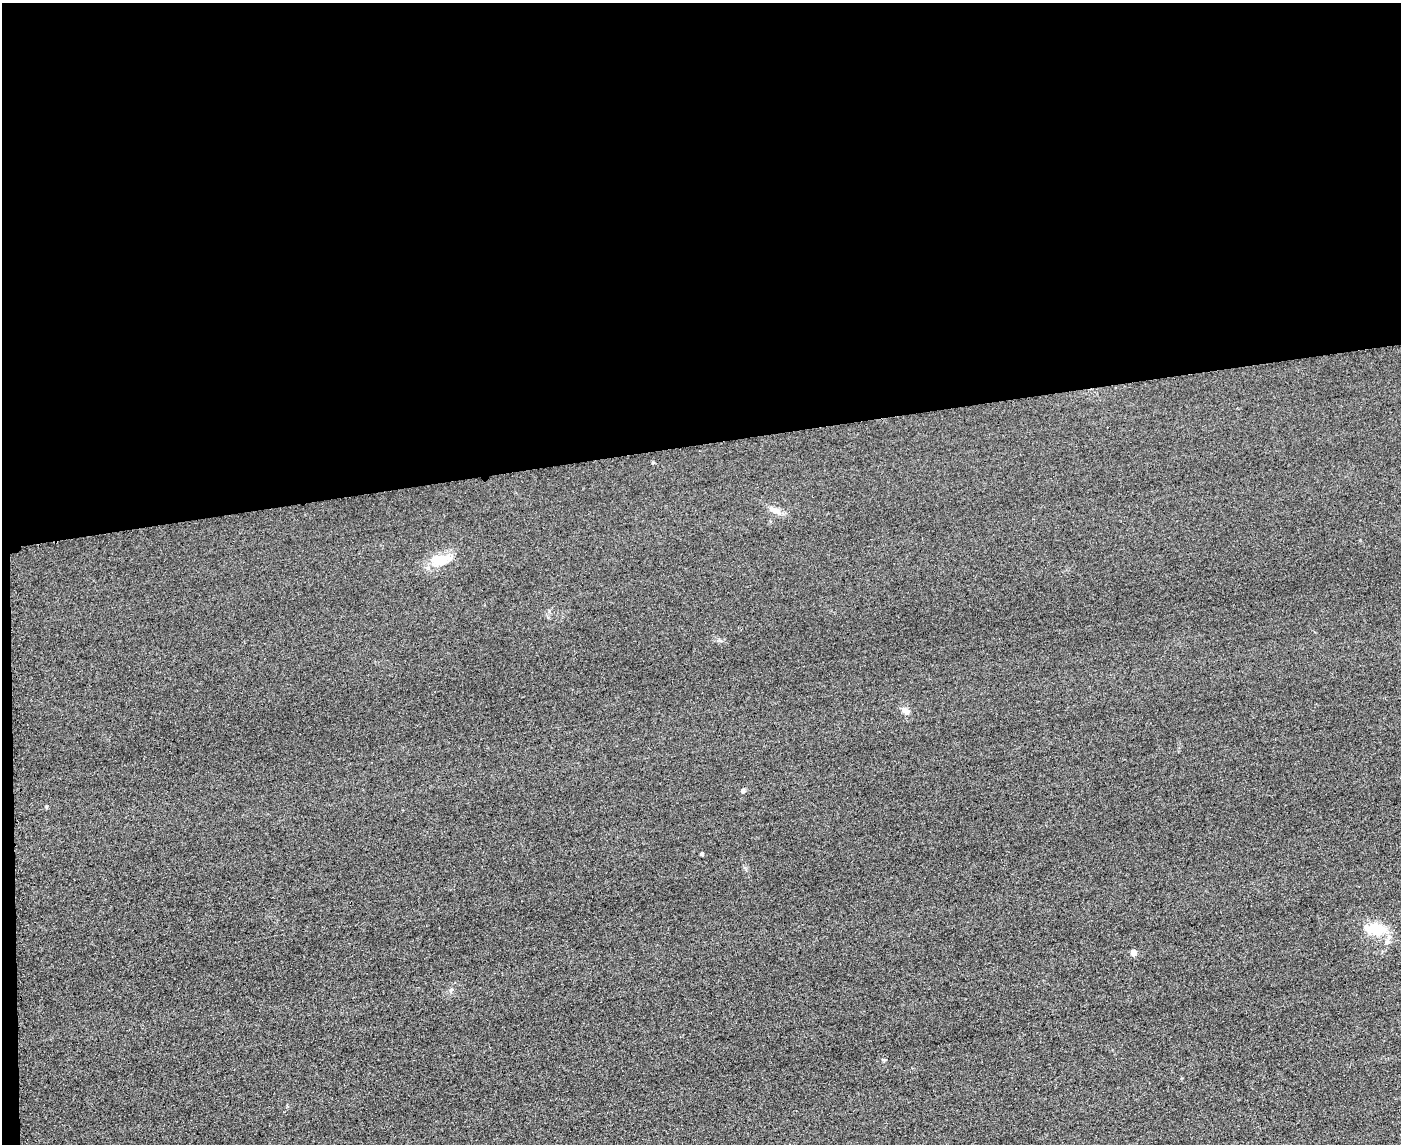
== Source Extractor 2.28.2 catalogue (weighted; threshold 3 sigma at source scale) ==
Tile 1 of 3 x 4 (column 1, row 1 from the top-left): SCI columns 253-1651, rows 3451-4592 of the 4592 x 4615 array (HDU 1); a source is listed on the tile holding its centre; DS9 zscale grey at full resolution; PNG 1403 x 1146 px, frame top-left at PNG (2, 3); no overlay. Shown black and unused: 39% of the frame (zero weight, under 3 of 4 exposures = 3% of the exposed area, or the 3 px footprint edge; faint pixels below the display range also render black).
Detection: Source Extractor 2.28.2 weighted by HDU 2 'WHT'; one run over the whole footprint, this tile lists its part. Background 0.0674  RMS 0.017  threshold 0.0782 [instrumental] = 3 sigma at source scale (4.5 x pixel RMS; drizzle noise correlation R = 1.50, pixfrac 1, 0.05/0.05 arcsec/px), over >= 5 px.
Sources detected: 11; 2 inside a brighter listed object's ellipse — not listed separately; the other 9 listed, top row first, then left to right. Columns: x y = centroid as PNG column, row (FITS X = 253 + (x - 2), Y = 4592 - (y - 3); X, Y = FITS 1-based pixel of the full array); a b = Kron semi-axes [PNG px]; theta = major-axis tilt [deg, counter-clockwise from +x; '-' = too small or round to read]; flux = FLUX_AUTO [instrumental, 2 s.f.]
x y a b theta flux
775 511 18 7 -19 13
439 560 29 16 5 40
906 711 11 7 -36 9.5
743 791 7 6 - 3.4
701 854 3 3 - 3.5
1377 929 22 15 -7 49
1133 952 5 5 - 16
451 990 7 5 46 3.6
884 1060 6 3 -18 2